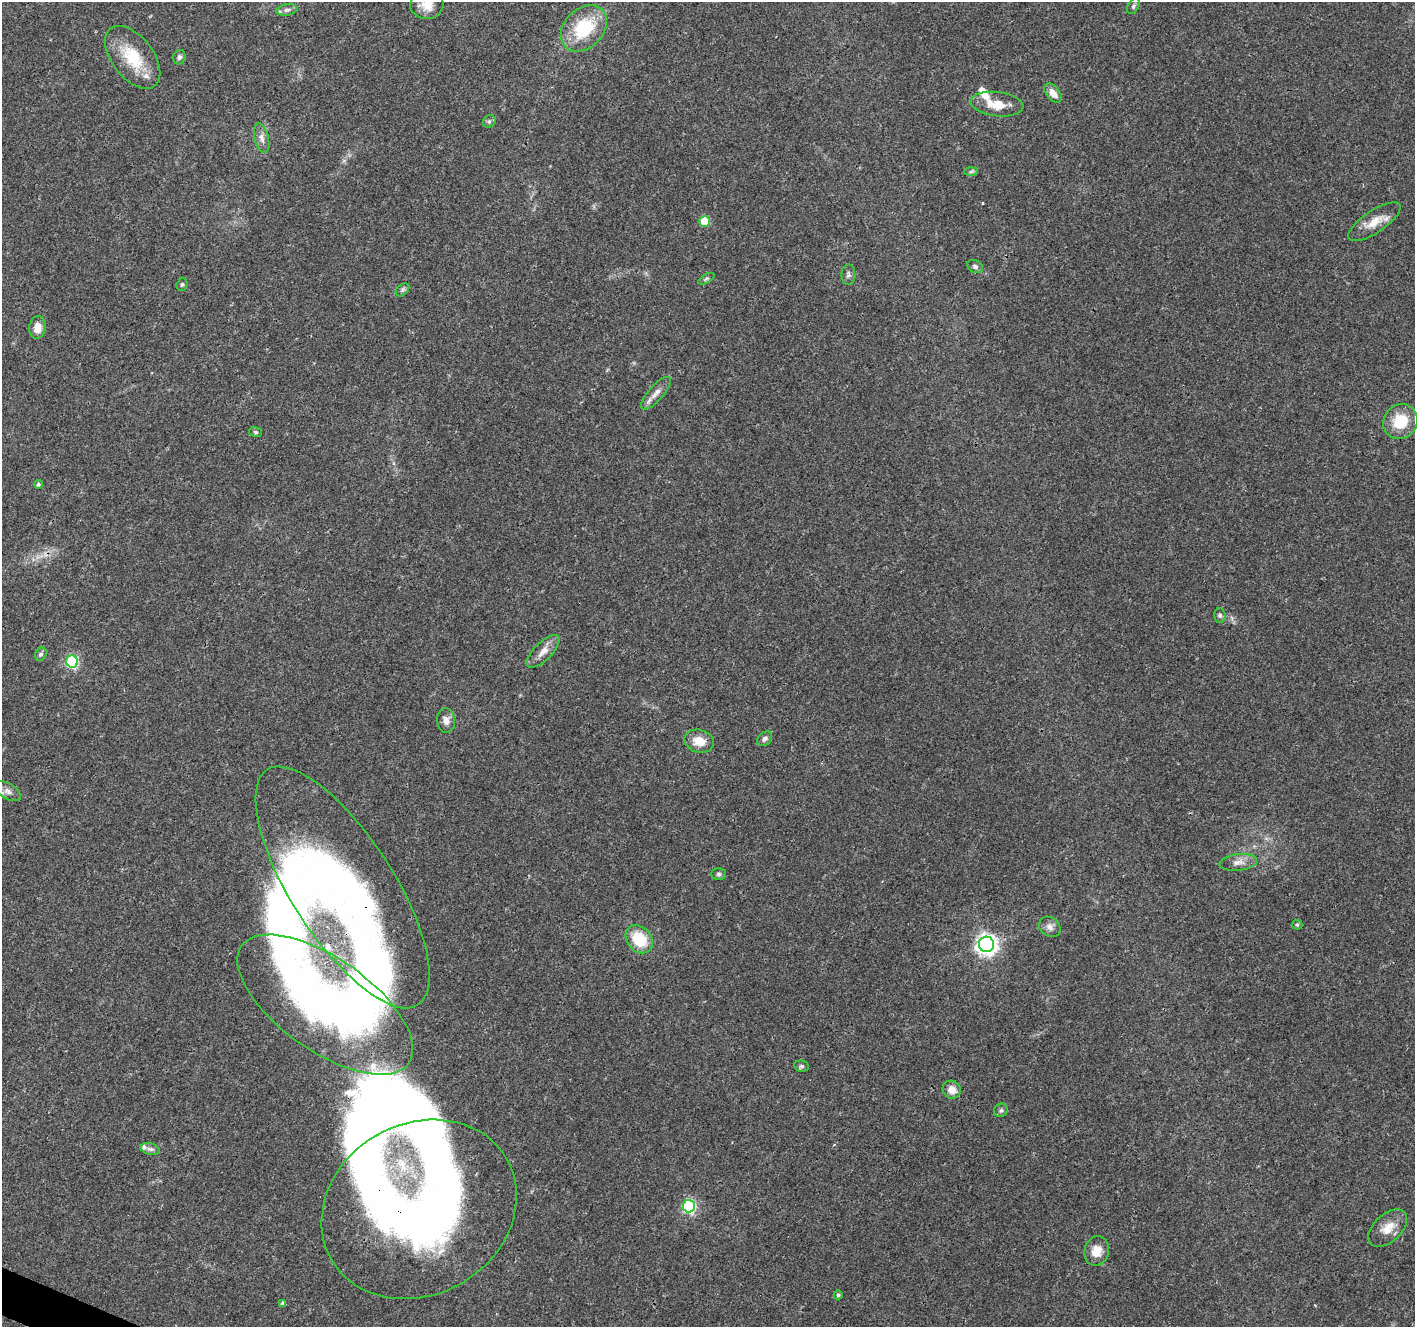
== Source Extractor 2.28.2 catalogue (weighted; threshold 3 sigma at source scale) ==
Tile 7 of 4 x 4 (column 3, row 2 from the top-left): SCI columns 2835-4247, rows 2861-4185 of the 5672 x 5786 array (HDU 1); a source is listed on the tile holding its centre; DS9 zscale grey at full resolution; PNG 1417 x 1329 px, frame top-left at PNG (2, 2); each listed source drawn as its Kron ellipse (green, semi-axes under 4 px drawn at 4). Shown black and unused: <1% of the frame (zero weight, under 3 of 4 exposures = <1% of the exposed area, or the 3 px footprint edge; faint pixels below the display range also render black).
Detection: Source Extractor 2.28.2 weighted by HDU 2 'WHT'; one run over the whole footprint, this tile lists its part. Background 0.0474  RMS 0.0039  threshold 0.0174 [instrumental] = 3 sigma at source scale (4.5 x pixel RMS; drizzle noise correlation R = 1.50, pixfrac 1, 0.0396/0.0396 arcsec/px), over >= 5 px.
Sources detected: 59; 4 inside a brighter object's white glare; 2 cosmic-ray / hot-pixel residue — neither listed nor drawn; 4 inside a brighter listed object's ellipse — not listed separately; the other 49 listed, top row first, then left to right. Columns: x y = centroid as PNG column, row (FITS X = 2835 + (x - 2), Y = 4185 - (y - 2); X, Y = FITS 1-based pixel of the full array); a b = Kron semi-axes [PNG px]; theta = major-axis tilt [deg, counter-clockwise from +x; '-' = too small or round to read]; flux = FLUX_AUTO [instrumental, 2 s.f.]
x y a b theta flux
427 5 16 14 4 5.8
1133 6 9 5 60 0.96
287 10 10 5 11 1.4
584 28 26 19 45 21
133 57 36 20 -52 16
179 57 7 6 - 1.1
1053 93 11 6 -51 3.3
997 104 26 12 -7 7.6
489 121 7 5 44 0.75
262 138 15 7 -76 2.3
971 172 7 4 2 0.73
705 221 5 5 - 15
1374 222 30 11 34 6.3
975 266 8 6 -25 1
848 275 10 7 -89 1.2
706 279 9 4 30 0.68
182 284 7 5 73 0.67
403 290 8 5 41 0.77
37 327 11 8 83 3.8
656 393 21 7 48 3.1
1400 421 18 16 52 12
256 432 6 5 - 0.63
38 484 4 4 - 0.7
1220 615 7 5 -88 0.85
543 651 21 9 45 3.9
41 654 7 5 63 0.78
72 662 6 6 - 46
446 720 12 9 -86 2.4
765 739 8 6 41 1.2
699 741 15 11 -15 5.6
8 791 14 7 -30 2.2
1238 862 19 8 6 3.2
719 874 7 5 -1 0.88
342 887 140 51 -57 180
1297 925 5 5 - 0.55
1050 927 11 9 -39 2.2
639 939 15 12 -49 13
986 944 8 7 - 220
325 1005 102 46 -35 180
801 1066 7 5 -12 0.76
952 1090 9 8 - 3.5
1001 1110 7 6 - 1.1
150 1149 10 5 -15 1.3
689 1206 6 6 - 64
419 1209 101 85 30 360
1388 1228 23 14 43 6.1
1097 1251 15 12 75 5.5
838 1295 4 4 - 0.67
283 1304 4 4 - 1.4
Overlapping masked pixels (flux is a lower limit): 2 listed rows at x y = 342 887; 419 1209
Isophote crosses this tile's border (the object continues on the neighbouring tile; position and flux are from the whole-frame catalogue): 2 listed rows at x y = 427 5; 8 791